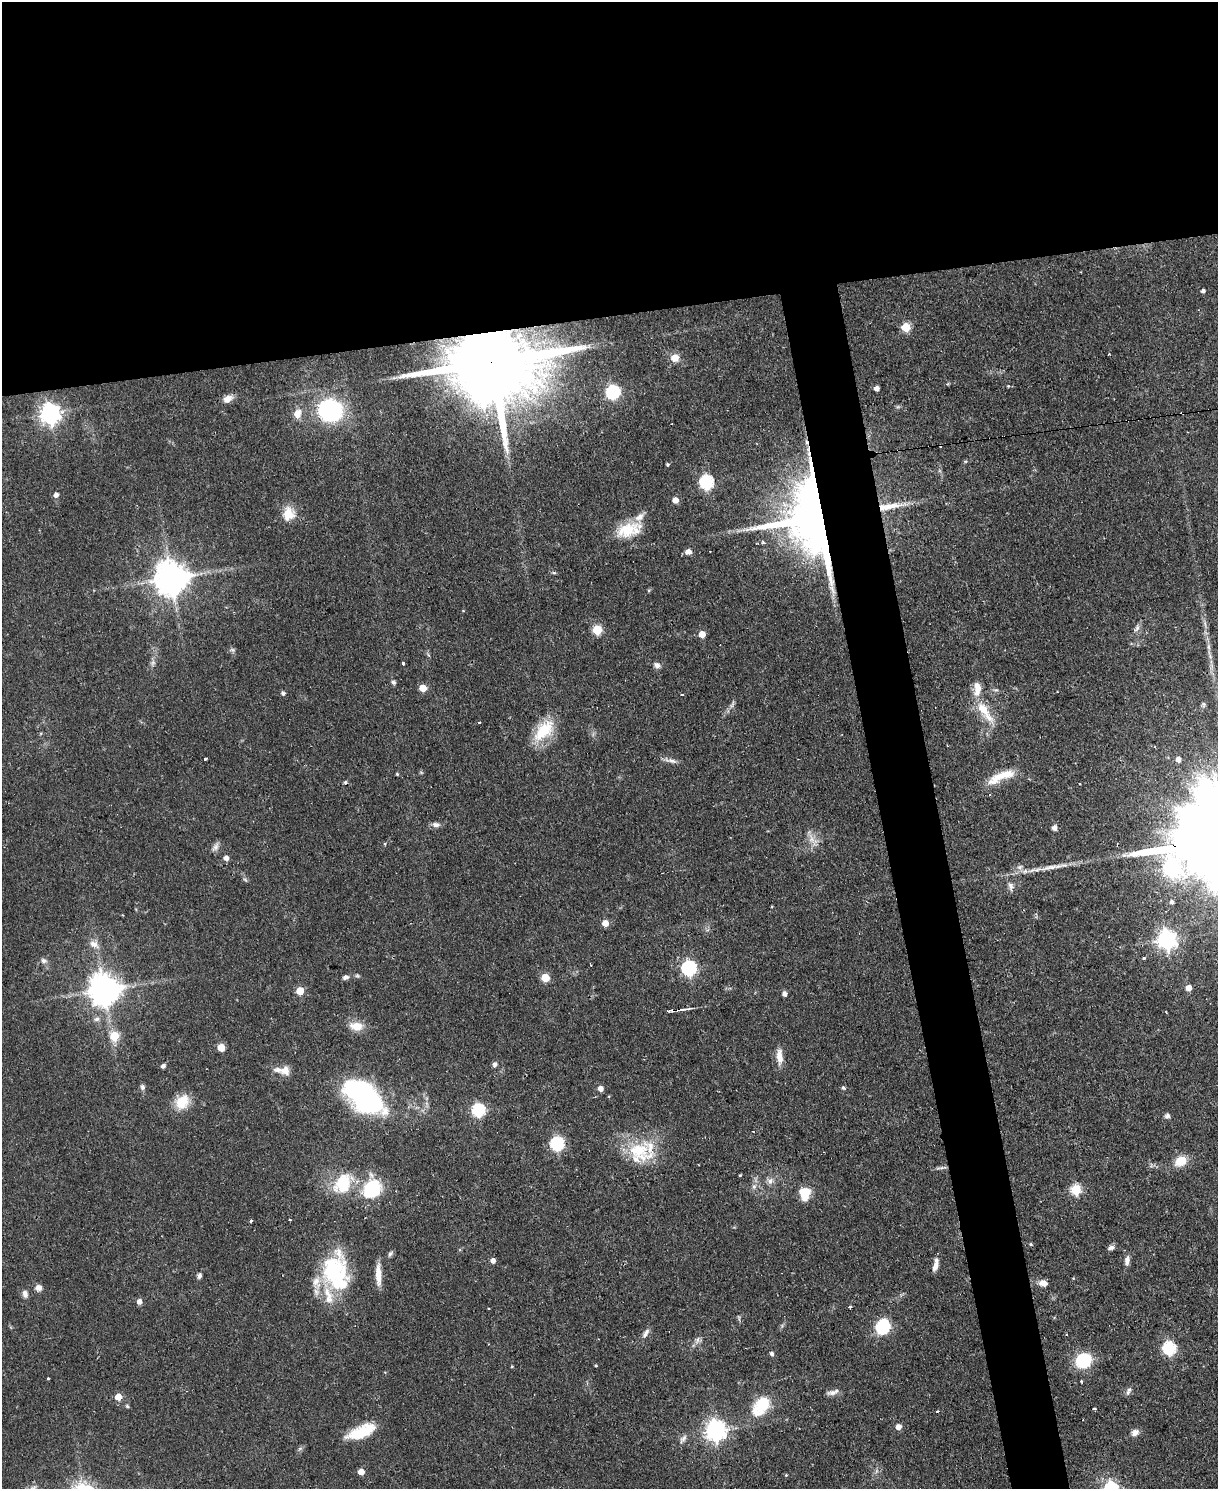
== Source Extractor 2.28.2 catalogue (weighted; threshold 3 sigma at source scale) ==
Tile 2 of 4 x 3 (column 2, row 1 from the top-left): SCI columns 1217-2432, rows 3222-4708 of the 4865 x 4839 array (HDU 1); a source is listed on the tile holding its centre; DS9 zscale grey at full resolution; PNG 1220 x 1491 px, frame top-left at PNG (2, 2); no overlay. Shown black and unused: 25% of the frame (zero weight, under 2 of 3 exposures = <1% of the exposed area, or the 3 px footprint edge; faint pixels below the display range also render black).
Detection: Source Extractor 2.28.2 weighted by HDU 2 'WHT'; one run over the whole footprint, this tile lists its part. Background 0.0668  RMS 0.0055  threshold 0.0248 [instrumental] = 3 sigma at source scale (4.5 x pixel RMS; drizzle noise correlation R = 1.50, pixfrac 1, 0.05/0.05 arcsec/px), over >= 5 px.
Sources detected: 161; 1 too faint to see at this stretch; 1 inside a brighter object's white glare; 8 cosmic-ray / hot-pixel residue — not listed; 13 inside a brighter listed object's ellipse — not listed separately; the other 138 listed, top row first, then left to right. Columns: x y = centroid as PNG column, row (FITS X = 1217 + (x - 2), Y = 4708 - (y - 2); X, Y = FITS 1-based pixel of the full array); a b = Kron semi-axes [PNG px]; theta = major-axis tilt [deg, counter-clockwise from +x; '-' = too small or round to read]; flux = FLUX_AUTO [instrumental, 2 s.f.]
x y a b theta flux
1203 291 4 4 - 1.5
906 327 5 5 - 23
1109 354 3 2 - 0.44
675 358 9 9 - 5.6
492 362 31 16 7 14000
877 388 5 4 - 2.7
613 392 6 6 - 92
228 399 13 8 31 4.2
330 410 19 18 - 69
50 414 7 7 - 340
297 414 12 9 75 5.3
667 464 3 3 - 0.94
706 482 6 6 - 87
56 495 5 5 - 2.3
675 500 5 5 - 5.6
889 506 38 8 9 12
288 514 17 14 76 9.5
819 518 17 15 85 4000
627 530 34 16 23 17
763 542 5 4 - 0.82
688 552 5 5 - 4.7
171 578 10 10 - 1200
649 590 5 4 - 0.74
1137 628 11 6 61 2.1
597 630 5 5 - 28
702 634 5 5 - 7.5
1208 647 9 4 -89 1.9
232 650 8 6 -20 1.2
403 663 3 3 - 1.8
657 665 9 7 -37 2.1
393 682 5 5 - 1.5
423 688 5 5 - 9.7
977 688 20 9 88 7.7
283 693 5 4 - 1.6
682 695 4 3 - 0.83
1204 704 6 6 - 1.1
983 709 25 13 -52 13
479 722 4 2 - 0.58
544 730 33 18 46 20
205 758 4 3 - 2.3
1178 759 5 5 - 3.3
671 761 19 5 -12 2.8
397 774 3 3 - 0.65
1001 776 37 10 23 13
345 782 4 4 - 0.91
436 825 10 6 -4 2.6
1055 828 5 5 - 3.2
811 839 17 7 -69 4.7
215 847 13 7 58 2.4
226 858 5 5 - 2.9
1020 867 8 7 - 2.4
245 880 8 3 -44 0.82
1011 886 13 7 -76 2.8
1172 902 6 5 - 1.5
605 923 5 5 - 6.5
1167 940 7 7 - 270
94 944 14 9 -27 4.2
1144 958 3 3 - 1.8
44 961 9 7 -24 2
689 968 7 6 - 110
357 976 7 4 -18 0.96
346 977 7 5 18 1.9
545 978 5 5 - 16
1189 988 5 5 - 5.2
104 990 9 9 - 1000
300 991 5 5 - 12
784 994 6 5 - 1.8
683 1009 21 3 8 3
97 1019 8 6 4 1.8
356 1026 18 11 -8 7.7
114 1036 5 5 - 25
221 1047 5 5 - 13
779 1057 20 7 -88 6.1
495 1064 6 6 - 1.6
163 1066 4 4 - 1.9
285 1071 11 11 - 4.6
142 1087 7 6 - 1.6
843 1088 5 4 - 1.1
600 1089 5 5 - 3.3
363 1096 41 23 -38 120
182 1102 17 13 42 14
478 1110 6 6 - 76
1167 1116 7 6 - 1.6
753 1131 2 2 - 0.41
557 1144 6 6 - 89
638 1150 37 25 -38 27
1181 1161 13 10 30 10
941 1168 18 3 8 1.5
740 1175 3 3 - 0.52
770 1181 9 8 - 2.9
343 1183 26 18 58 25
754 1186 8 6 75 2.2
372 1189 18 15 41 34
1076 1189 6 5 - 39
805 1193 14 11 86 12
290 1220 3 3 - 3.2
251 1221 4 3 - 1.6
1031 1244 5 4 - 0.73
1111 1248 10 5 19 1.8
390 1254 8 5 51 1.4
1127 1260 12 6 77 2.9
493 1261 5 4 - 3
935 1267 11 6 72 3.2
332 1272 41 34 -60 49
378 1274 26 6 -88 7.3
199 1276 7 5 81 1.7
1043 1283 11 8 -11 3.6
38 1288 7 7 - 3.3
25 1294 10 7 -79 2.5
139 1302 6 5 - 2.9
850 1307 3 3 - 0.85
489 1309 2 2 - 0.61
883 1327 11 9 71 41
645 1333 15 5 61 2.6
697 1340 11 6 55 2.2
1169 1348 7 6 - 77
772 1354 5 4 - 1.7
1083 1360 16 15 - 25
596 1365 4 3 - 0.6
512 1366 4 3 - 0.53
48 1378 3 3 - 0.46
1081 1381 3 3 - 1.2
1129 1391 12 5 65 1.8
832 1393 15 6 4 2.8
118 1397 5 5 - 9
763 1404 19 14 62 20
127 1406 5 5 - 0.78
1094 1409 4 3 - 3.4
938 1411 3 3 - 2.4
898 1427 5 5 - 4.3
715 1430 8 7 - 330
361 1432 34 13 22 19
1135 1433 11 8 40 3
683 1439 14 7 53 2.5
300 1448 7 4 20 0.99
361 1472 5 5 - 5.5
786 1475 4 3 - 0.45
33 1487 11 5 23 1.6
Overlapping masked pixels (flux is a lower limit): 4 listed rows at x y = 492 362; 889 506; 819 518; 683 1009